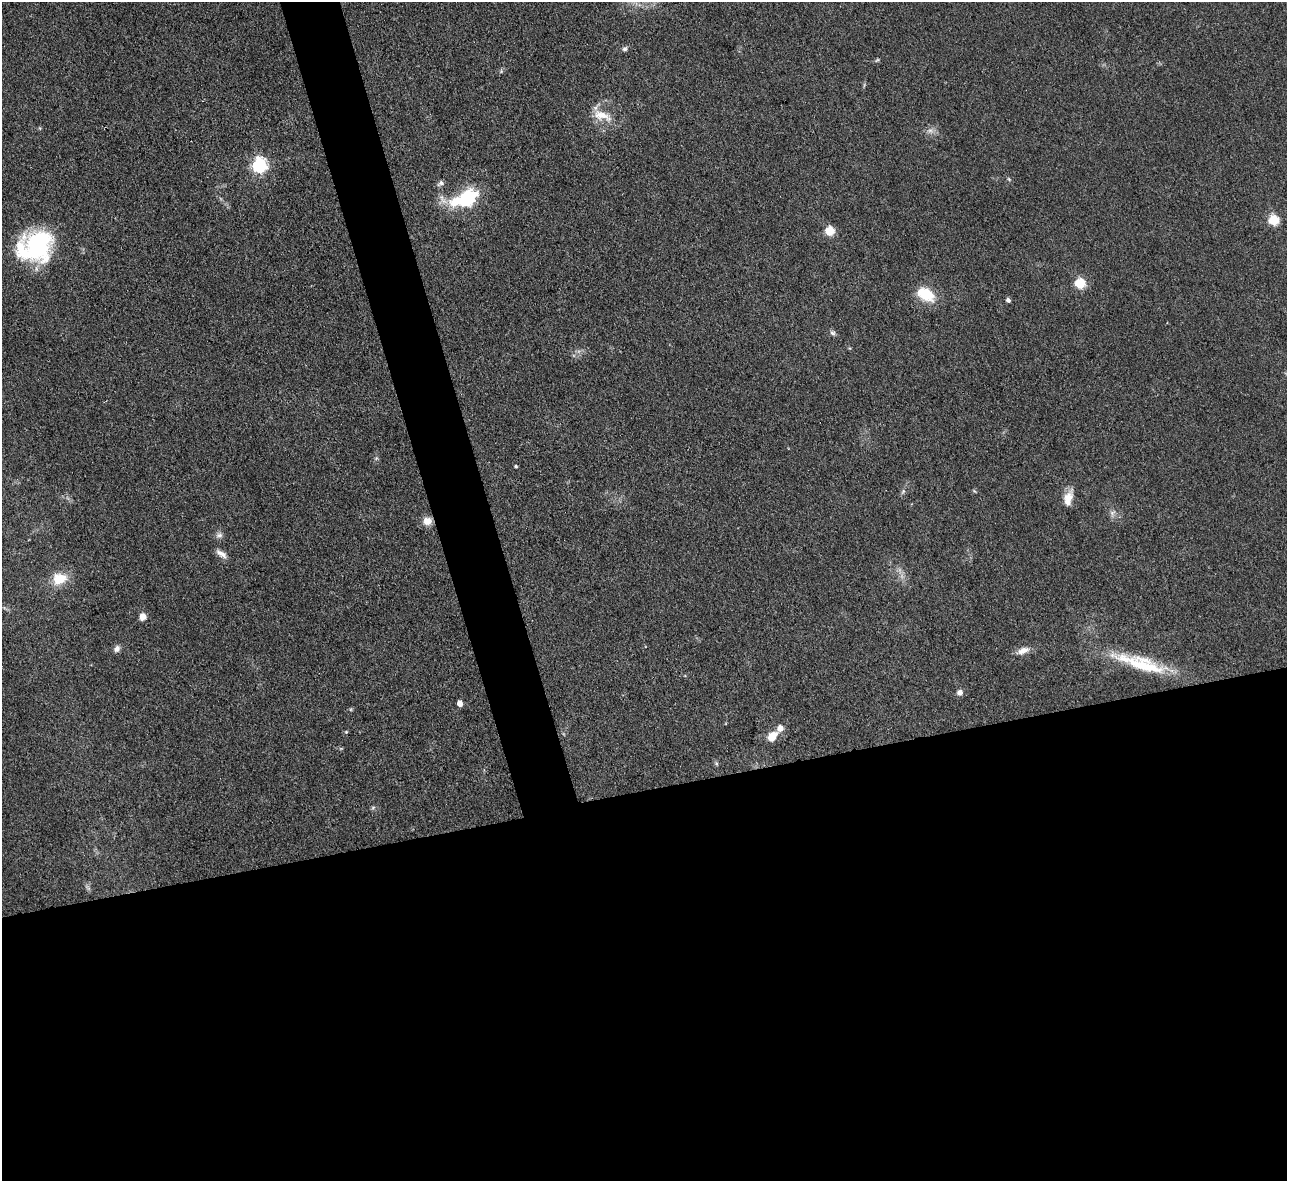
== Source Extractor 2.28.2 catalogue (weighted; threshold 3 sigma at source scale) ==
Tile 15 of 4 x 4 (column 3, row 4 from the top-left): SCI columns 2569-3853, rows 261-1439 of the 5139 x 5115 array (HDU 1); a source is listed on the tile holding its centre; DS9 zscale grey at full resolution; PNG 1289 x 1183 px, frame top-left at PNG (2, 2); no overlay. Shown black and unused: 36% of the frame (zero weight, under 3 of 4 exposures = <1% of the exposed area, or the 3 px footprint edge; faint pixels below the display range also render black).
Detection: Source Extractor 2.28.2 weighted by HDU 2 'WHT'; one run over the whole footprint, this tile lists its part. Background 0.059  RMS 0.0053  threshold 0.0241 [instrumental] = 3 sigma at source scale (4.5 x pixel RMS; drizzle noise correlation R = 1.50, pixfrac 1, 0.05/0.05 arcsec/px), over >= 5 px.
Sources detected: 39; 2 too faint to see at this stretch — not listed; the other 37 listed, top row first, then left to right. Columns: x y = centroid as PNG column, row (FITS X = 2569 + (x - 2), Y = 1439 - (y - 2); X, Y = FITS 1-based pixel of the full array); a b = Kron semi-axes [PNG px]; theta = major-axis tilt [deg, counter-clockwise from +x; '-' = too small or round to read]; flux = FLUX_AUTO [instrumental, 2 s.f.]
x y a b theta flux
625 49 7 6 - 1.3
877 60 7 4 44 0.75
501 71 5 5 - 0.77
602 116 30 13 -20 11
930 131 11 7 -3 2.7
259 165 6 6 - 150
1009 179 6 4 -45 0.75
441 183 9 6 29 1.9
466 199 29 15 22 42
1274 220 5 5 - 41
830 231 5 5 - 30
36 247 39 31 21 65
1080 283 5 5 - 43
926 294 23 14 -31 16
1008 300 5 4 - 1.5
833 333 8 5 -16 1.4
376 458 5 5 - 0.83
516 466 4 3 - 0.88
903 491 9 4 59 1.1
974 491 6 3 -37 0.57
1068 498 22 10 75 6.7
1112 513 12 7 69 2.4
427 521 10 10 - 5.1
219 535 10 8 27 2.1
221 554 16 6 -36 3.4
59 579 17 14 16 12
143 617 8 8 - 3.2
117 649 9 7 55 2.3
1023 651 17 8 20 4.5
1140 663 73 15 -17 34
960 692 7 7 - 2.3
460 703 5 4 - 6
780 728 7 6 - 4.2
346 732 4 4 - 0.59
772 737 9 7 44 10
716 763 7 5 -88 0.94
373 808 7 5 44 0.9